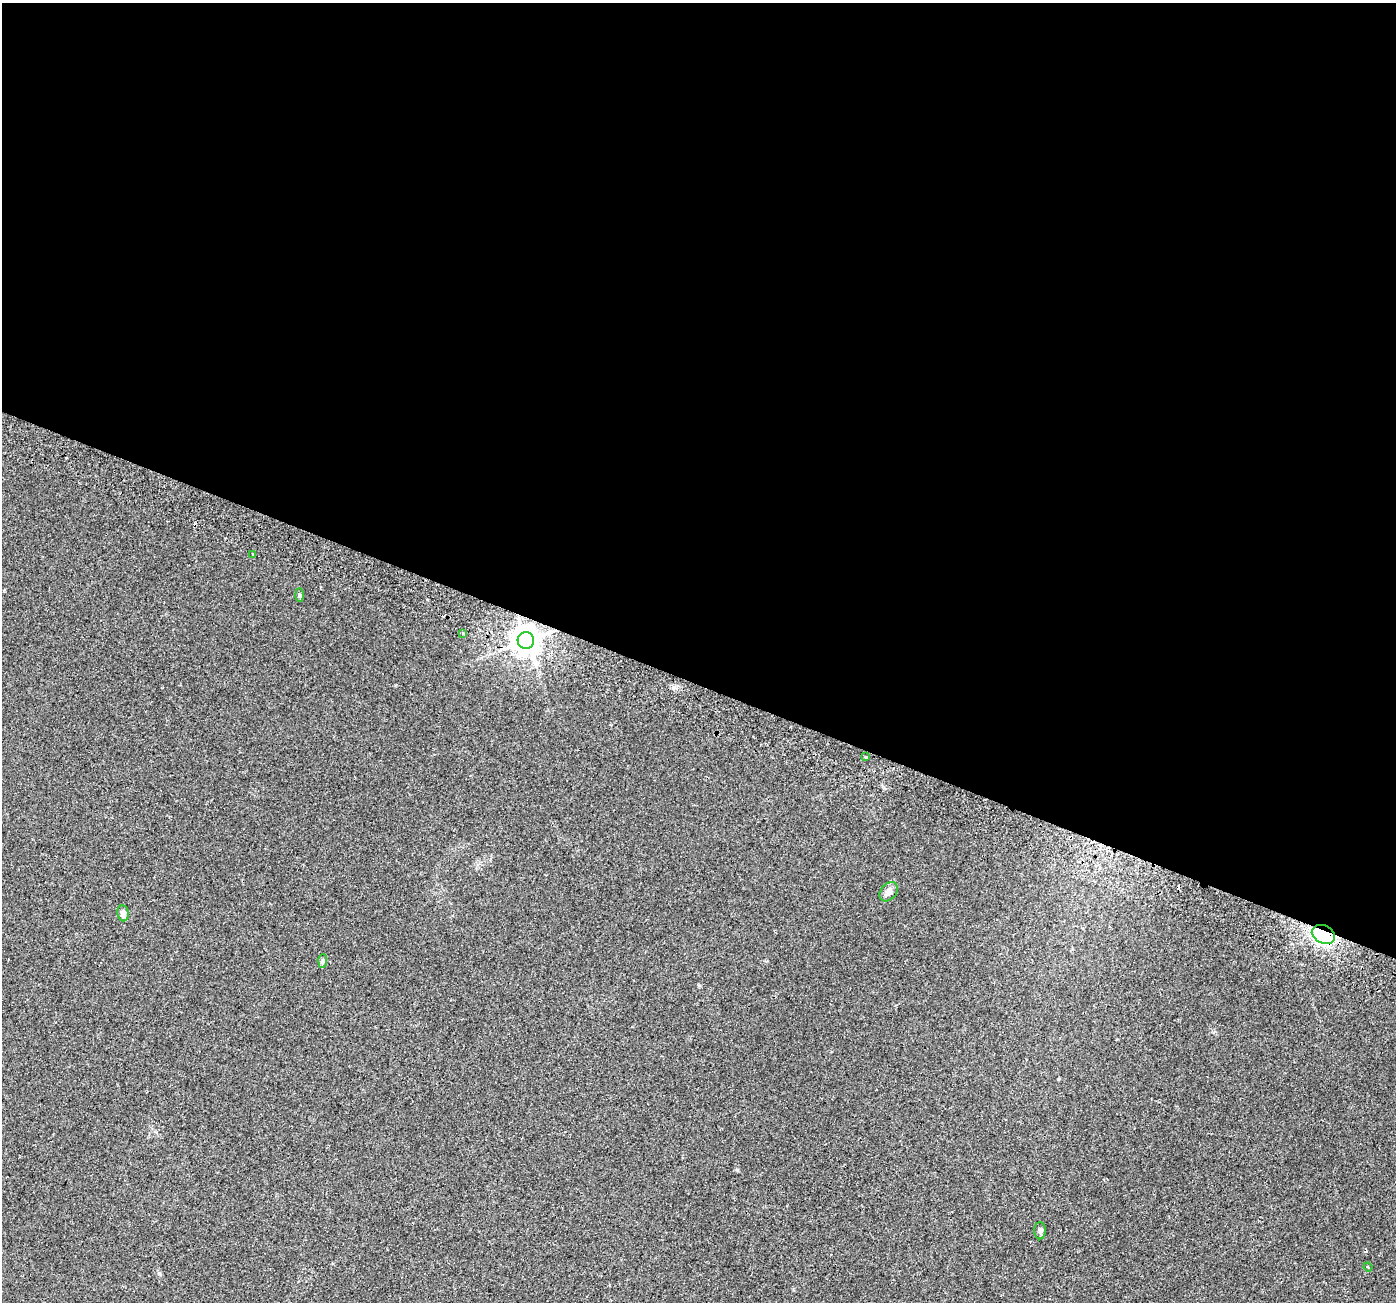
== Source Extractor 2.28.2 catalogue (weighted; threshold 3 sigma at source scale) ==
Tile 3 of 4 x 4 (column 3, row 1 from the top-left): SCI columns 2855-4248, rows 4248-5547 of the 5698 x 5829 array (HDU 1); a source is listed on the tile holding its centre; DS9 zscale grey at full resolution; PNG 1398 x 1304 px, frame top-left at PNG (2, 3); each listed source drawn as its Kron ellipse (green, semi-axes under 4 px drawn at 4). Shown black and unused: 52% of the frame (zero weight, under 2 of 3 exposures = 4% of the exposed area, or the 3 px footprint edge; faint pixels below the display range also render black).
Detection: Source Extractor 2.28.2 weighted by HDU 2 'WHT'; one run over the whole footprint, this tile lists its part. Background 0.0279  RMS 0.0051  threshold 0.0229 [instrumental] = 3 sigma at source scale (4.5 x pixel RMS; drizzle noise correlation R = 1.50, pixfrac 1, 0.0396/0.0396 arcsec/px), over >= 5 px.
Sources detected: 14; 3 cosmic-ray / hot-pixel residue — neither listed nor drawn; the other 11 listed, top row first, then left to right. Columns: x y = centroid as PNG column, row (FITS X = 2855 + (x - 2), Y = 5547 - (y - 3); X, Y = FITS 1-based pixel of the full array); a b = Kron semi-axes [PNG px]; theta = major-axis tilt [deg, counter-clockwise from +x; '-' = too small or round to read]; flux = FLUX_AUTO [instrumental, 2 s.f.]
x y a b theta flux
252 554 4 3 - 0.71
300 595 7 4 -89 0.75
463 634 3 3 - 2.4
526 641 8 8 - 730
866 757 3 3 - 1.8
889 892 11 7 49 2.8
123 913 8 5 -82 2.6
1323 934 12 9 -25 46
323 961 7 4 87 0.9
1040 1231 8 5 89 1.2
1368 1267 4 3 - 0.43
Overlapping masked pixels (flux is a lower limit): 2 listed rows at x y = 526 641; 1323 934
Unlisted compact peaks at least as high as the median listed source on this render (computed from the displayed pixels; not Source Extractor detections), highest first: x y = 159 1273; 1058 1079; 737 1170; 699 985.